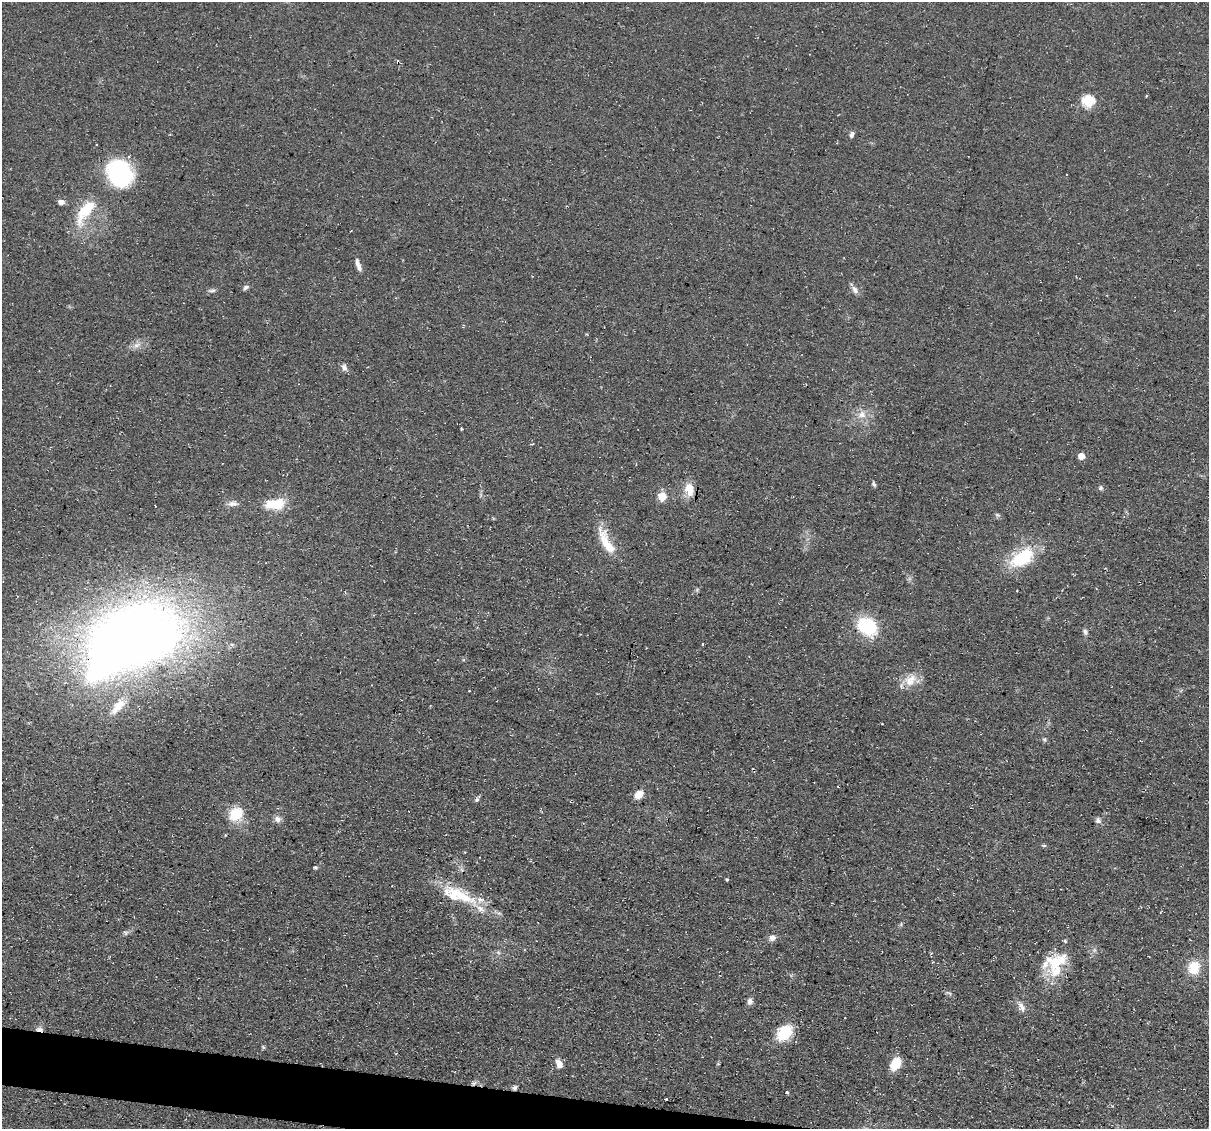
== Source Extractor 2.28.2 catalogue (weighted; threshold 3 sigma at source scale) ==
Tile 6 of 4 x 4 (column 2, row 2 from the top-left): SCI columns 1208-2414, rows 2483-3609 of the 4832 x 4851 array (HDU 1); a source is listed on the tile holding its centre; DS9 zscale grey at full resolution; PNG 1211 x 1131 px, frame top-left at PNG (2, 2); no overlay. Shown black and unused: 2% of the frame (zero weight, under 3 of 4 exposures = <1% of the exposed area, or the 3 px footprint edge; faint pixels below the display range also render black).
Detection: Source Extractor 2.28.2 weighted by HDU 2 'WHT'; one run over the whole footprint, this tile lists its part. Background 0.0753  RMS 0.0077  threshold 0.0345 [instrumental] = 3 sigma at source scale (4.5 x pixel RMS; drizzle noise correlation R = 1.50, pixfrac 1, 0.05/0.05 arcsec/px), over >= 5 px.
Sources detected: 67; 3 inside a brighter object's white glare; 4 cosmic-ray / hot-pixel residue — not listed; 3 inside a brighter listed object's ellipse — not listed separately; the other 57 listed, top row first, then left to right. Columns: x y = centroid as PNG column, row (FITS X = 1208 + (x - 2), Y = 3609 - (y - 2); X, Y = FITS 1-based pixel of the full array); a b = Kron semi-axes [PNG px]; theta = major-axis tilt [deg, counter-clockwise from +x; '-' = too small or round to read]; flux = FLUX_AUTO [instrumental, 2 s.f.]
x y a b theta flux
1088 101 18 16 -1 14
852 134 8 5 77 2.2
118 174 29 28 - 70
61 202 7 6 - 3.7
85 211 38 14 57 29
358 265 17 5 -71 4
246 287 8 5 32 2
855 290 11 6 -64 3.5
212 291 10 4 1 1.7
136 346 7 6 - 3
344 367 9 7 -70 2.9
862 414 12 10 12 7.3
461 429 3 2 - 1.1
1081 456 5 5 - 9.9
874 484 6 4 -62 1.6
1100 488 6 6 - 1.6
689 489 17 12 -76 12
662 496 5 5 - 26
233 504 12 7 1 3.8
277 504 18 12 21 19
997 515 8 5 -15 1.4
607 543 40 12 -62 19
1022 558 31 17 34 39
697 590 5 5 - 1.2
867 626 23 17 -40 42
1085 632 8 6 -82 2.1
136 635 63 51 15 910
703 644 3 3 - 1.4
910 680 20 15 44 12
118 706 29 11 49 14
1044 740 6 4 -59 1.3
639 794 11 8 35 7.2
477 799 8 4 56 1.7
236 814 20 16 45 18
277 819 9 7 -56 3.6
1098 821 8 7 - 2.4
1044 846 6 4 1 1
315 867 5 4 - 1.2
727 880 4 3 - 0.92
462 896 56 14 -29 35
126 933 7 5 -19 1.6
772 938 8 8 - 3.8
498 952 6 4 -19 1.3
1056 961 32 20 27 30
1194 967 16 14 72 15
750 1001 8 6 69 3.3
1021 1006 17 7 -62 4.8
845 1018 2 2 - 0.47
39 1029 11 5 -1 2.8
784 1033 17 12 46 27
263 1047 6 4 -72 0.91
559 1063 11 7 -64 5.6
895 1064 15 10 58 12
474 1083 7 4 19 1.8
515 1088 7 6 - 1.7
787 1092 4 3 - 0.99
666 1099 4 3 - 3.3
Overlapping masked pixels (flux is a lower limit): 2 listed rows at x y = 39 1029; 474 1083